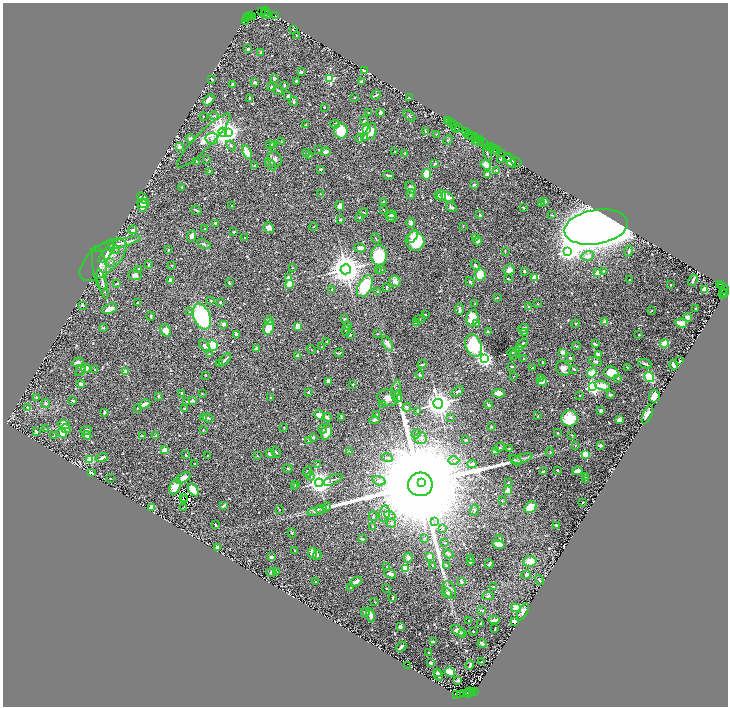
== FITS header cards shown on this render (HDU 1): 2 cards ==
NAXIS1  =                 1451
NAXIS2  =                 1408

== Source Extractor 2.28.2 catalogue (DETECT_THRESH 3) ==
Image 1451 x 1408 px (HDU 1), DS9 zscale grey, zoomed out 1/2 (1 PNG px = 2 x 2 image px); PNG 730 x 708 px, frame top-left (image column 2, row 1407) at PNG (3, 3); each listed source drawn as its Kron ellipse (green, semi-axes under 4 px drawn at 4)
Background 1.38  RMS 0.017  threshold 0.0504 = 3 sigma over >= 5 px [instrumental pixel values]
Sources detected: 831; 69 cannot appear on this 1/2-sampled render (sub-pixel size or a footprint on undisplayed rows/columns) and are neither listed nor drawn; of the other 762, the 500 brightest by FLUX_AUTO listed and drawn (262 fainter detections omitted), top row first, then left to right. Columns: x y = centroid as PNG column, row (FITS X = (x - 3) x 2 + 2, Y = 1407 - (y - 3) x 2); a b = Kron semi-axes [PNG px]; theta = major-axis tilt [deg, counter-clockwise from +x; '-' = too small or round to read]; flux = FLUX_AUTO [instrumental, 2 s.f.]
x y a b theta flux
266 10 3 1 - 56
261 11 2 1 - 28
266 13 5 2 - 310
264 14 4 2 - 340
250 15 2 1 - 23
275 15 2 1 - 110
252 16 3 2 - 84
247 17 2 1 - 39
250 17 2 1 - 110
246 19 2 1 - 52
245 21 2 1 - 46
293 30 2 1 - 2.5
296 35 2 2 - 2.6
248 49 3 2 - 5.1
261 52 3 2 - 9.4
364 71 3 2 - 9.2
301 72 3 2 - 11
275 78 3 3 - 7.4
212 79 3 2 - 2.8
330 79 3 3 - 340
296 81 2 2 - 4
361 81 3 2 - 11
255 82 3 2 - 26
232 85 4 2 - 6.1
284 85 3 2 - 4.6
272 87 4 3 - 9.4
278 90 5 2 - 6.7
376 95 5 2 - 4.9
288 96 4 2 - 7.6
355 97 2 1 - 2.3
409 97 2 1 - 41
249 98 3 1 - 3
209 100 6 4 46 22
294 102 4 3 - 8.3
324 107 2 2 - 3.1
368 113 3 2 - 2.1
381 113 3 3 - 11
214 116 5 3 - 6.2
409 116 7 2 -42 3.8
203 117 2 2 - 2.5
447 120 2 1 - 220
364 121 4 3 - 3.1
449 121 2 1 - 150
452 123 3 1 - 250
335 124 5 3 - 4.3
454 124 2 1 - 92
306 125 2 2 - 2.5
459 127 2 2 - 130
456 128 2 1 - 100
366 130 3 3 - 460
341 131 7 7 - 120
426 131 4 2 - 4.8
465 131 2 1 - 160
223 132 4 4 - 4200
371 132 8 5 81 32
229 133 4 3 - 1200
467 133 2 1 - 260
436 134 3 2 - 2.4
468 134 4 1 - 250
470 135 3 1 - 290
472 135 2 2 - 270
365 137 3 3 - 3.3
212 138 6 5 - 10
360 138 4 3 - 5.9
476 138 4 2 - 610
190 139 4 3 - 9.3
479 139 4 1 - 93
448 140 5 3 - 4
204 141 37 8 45 97
476 141 2 1 - 110
477 141 2 1 - 190
282 142 3 2 - 3
481 142 2 1 - 250
483 142 2 1 - 140
274 144 3 3 - 9
231 145 5 4 - 5.1
270 145 4 3 - 6
490 146 3 1 - 220
179 147 3 3 - 18
489 148 2 1 - 36
493 148 3 1 - 210
319 149 3 2 - 3.2
494 150 4 1 - 290
497 150 4 2 - 640
395 151 2 2 - 2.7
247 152 7 3 -65 50
306 152 3 2 - 8.6
326 152 5 4 - 11
501 153 3 1 - 260
404 154 3 2 - 3.9
487 154 7 3 -77 4.4
309 156 3 2 - 4
508 157 4 2 - 270
275 159 8 7 - 18
501 159 3 2 - 5.6
207 160 4 2 - 2.2
196 161 3 2 - 3.5
510 161 8 4 -55 65
516 162 6 1 -34 52
270 164 7 4 -54 9.1
435 164 3 2 - 7.9
255 165 3 2 - 2.8
486 165 5 4 - 37
320 169 3 3 - 3.7
209 171 3 2 - 2.6
497 171 4 3 - 5
426 174 5 4 - 74
487 174 4 3 - 7.4
388 175 5 2 - 6.8
474 185 2 2 - 21
182 187 4 2 - 2.2
411 188 6 4 -56 17
321 194 4 3 - 3.9
411 194 5 3 - 5.5
442 195 5 4 - 54
439 196 2 2 - 8.6
447 197 7 4 -29 26
143 198 6 4 -50 3.8
544 201 3 2 - 8.1
383 202 3 3 - 4.6
143 203 6 4 -7 44
542 204 3 2 - 10
143 205 6 4 83 70
232 206 2 2 - 4.6
340 206 5 3 - 26
451 207 6 3 -35 7.4
523 208 3 2 - 2.5
383 209 2 2 - 3
196 210 5 2 - 6
363 212 4 2 - 3.3
392 215 5 3 - 4.7
480 215 2 2 - 14
552 215 4 2 - 2.3
391 217 6 4 -32 9.6
359 218 3 2 - 3.9
340 220 3 2 - 5.7
215 223 2 2 - 19
411 223 4 3 - 11
463 226 3 2 - 2.3
313 227 4 2 - 2.4
596 227 32 17 10 17000
269 228 5 5 - 15
205 229 3 2 - 3.1
133 230 4 3 - 18
234 232 2 2 - 6.5
192 236 5 3 - 20
413 236 7 3 59 18
475 237 3 2 - 2.2
245 238 2 2 - 2.6
376 238 5 2 - 2.4
415 241 10 9 - 130
478 241 4 3 - 15
116 244 25 3 15 29
204 244 7 4 -25 5.9
360 248 6 4 -11 13
115 249 5 3 - 4.8
168 250 3 2 - 3.6
629 251 6 3 73 7.2
505 252 4 2 - 2.2
567 252 4 4 - 970
107 253 12 4 51 14
379 255 10 8 -90 180
588 256 6 4 11 21
103 260 28 14 40 59
110 262 3 3 - 3.2
148 265 3 2 - 4.5
171 265 3 2 - 2.7
475 265 5 4 - 5.6
100 268 23 7 -81 29
292 268 2 2 - 2.5
138 269 4 3 - 10
346 269 5 5 - 8200
378 270 3 2 - 2.9
381 270 3 3 - 2.4
509 270 6 5 - 16
524 271 2 2 - 7
604 271 3 3 - 3.6
598 273 3 2 - 77
480 274 6 5 - 63
135 275 7 5 -10 13
288 278 3 3 - 21
535 278 3 2 - 130
508 279 2 2 - 3.9
629 280 2 2 - 2.3
693 280 6 2 62 12
170 281 3 3 - 15
395 281 6 5 - 14
470 282 5 3 - 5.3
229 283 3 2 - 5.3
103 284 15 4 -74 12
117 284 3 2 - 6.4
290 284 4 4 - 96
719 284 2 1 - 1500
671 285 2 2 - 2.3
722 285 4 2 - 190
365 286 11 6 63 150
387 288 4 2 - 5.4
725 289 4 2 - 480
332 290 3 2 - 6.8
705 290 4 3 - 34
378 291 3 2 - 2.5
724 292 2 2 - 600
723 294 4 2 - 530
497 298 2 2 - 2.4
211 301 2 2 - 4.3
220 302 3 3 - 6.6
137 303 3 3 - 4.6
475 304 3 2 - 6
538 304 2 2 - 2.2
82 305 3 2 - 12
529 306 3 2 - 3.3
110 309 8 4 22 33
459 309 6 2 -90 13
696 309 3 2 - 4.3
651 311 2 2 - 2.5
189 312 3 3 - 2.5
425 315 2 2 - 3.1
151 316 4 2 - 3.7
202 316 13 8 -68 440
688 317 4 3 - 8.4
472 318 8 6 80 77
345 319 2 2 - 9.4
420 319 5 2 - 3.3
269 321 4 4 - 17
605 322 2 2 - 53
417 323 2 2 - 36
681 323 6 3 -12 45
223 324 3 3 - 15
477 324 3 2 - 9.2
576 324 4 3 - 3.7
347 325 4 3 - 2.5
298 326 4 3 - 32
103 328 4 3 - 3.7
268 328 7 5 67 54
523 328 5 3 - 5.8
166 330 6 5 - 37
346 330 5 3 - 4.5
488 332 4 2 - 4.2
524 332 4 3 - 10
236 334 3 2 - 14
350 334 4 3 - 5.3
378 334 4 3 - 2.4
639 335 2 2 - 4.3
327 342 3 2 - 2.9
387 344 8 4 -60 28
523 344 7 3 44 6.4
595 344 4 2 - 6.5
664 344 4 4 - 40
213 345 5 5 - 150
205 346 7 4 -53 14
474 346 12 8 -68 240
576 346 4 3 - 3.7
322 347 2 2 - 2.2
256 348 2 2 - 22
311 349 4 2 - 2.3
519 349 4 3 - 26
563 352 4 3 - 15
339 353 5 2 - 5.1
512 353 4 2 - 2.4
209 354 3 3 - 5.6
515 354 7 3 56 4.2
598 355 3 3 - 21
297 356 2 2 - 13
570 358 3 2 - 6.2
485 359 4 4 - 1200
524 359 2 2 - 6.4
225 360 7 2 49 9.3
680 361 2 2 - 20
78 362 6 3 19 9.9
595 362 7 4 -18 7.2
219 363 3 2 - 3.2
542 363 3 2 - 3.4
422 364 5 2 - 4.9
645 364 7 2 -18 11
673 365 5 2 - 26
512 366 3 2 - 4.7
627 367 2 1 - 2.7
86 368 5 3 - 19
532 368 2 2 - 5.4
563 368 8 6 -56 21
95 369 3 2 - 3.5
574 369 4 2 - 4.2
81 370 6 3 53 5
126 372 2 2 - 59
592 373 5 4 - 51
611 373 7 6 - 67
206 375 2 2 - 4.6
420 375 4 3 - 3.5
514 376 2 1 - 2.2
649 377 5 4 - 110
618 378 3 3 - 4.6
541 379 3 3 - 6.8
328 381 3 2 - 14
542 382 5 3 - 30
81 384 4 3 - 14
353 385 2 2 - 3.2
602 386 7 4 -17 40
593 387 4 3 - 1000
396 390 10 4 78 8.5
457 391 7 3 34 6.7
308 392 2 2 - 3.7
182 393 3 2 - 8.8
499 393 6 4 -4 30
202 394 2 2 - 2.4
580 395 2 2 - 2.7
610 395 3 3 - 4.3
158 396 2 2 - 5.2
398 396 6 3 81 5.8
654 396 6 5 - 45
37 397 3 2 - 4.4
271 398 3 3 - 2.8
388 398 10 8 -19 24
73 400 3 2 - 3.9
187 401 4 3 - 2.4
192 401 2 2 - 19
46 403 4 3 - 5.4
145 404 6 3 26 24
382 404 4 3 - 2.6
438 404 5 4 - 5200
489 405 4 3 - 6.3
407 407 5 4 - 5.4
28 408 4 3 - 9.2
137 408 2 2 - 4.5
185 408 3 2 - 3.9
601 410 3 3 - 9
417 411 3 3 - 3.2
104 412 3 2 - 5.9
376 414 2 2 - 2.2
320 415 5 4 - 35
647 415 10 4 68 18
538 416 4 2 - 2.5
204 417 3 3 - 2.6
327 417 5 3 - 13
341 417 4 2 - 4.2
451 417 2 2 - 2.5
208 418 5 2 - 5.3
569 418 8 8 - 100
374 420 5 3 - 8
619 420 3 3 - 11
64 424 6 4 -16 29
491 427 3 3 - 4.2
284 428 2 1 - 2.4
45 429 3 2 - 2.5
66 429 5 4 - 5.7
323 429 4 3 - 4.5
86 430 5 2 - 16
203 430 2 1 - 2.4
36 431 4 2 - 11
326 432 8 5 69 39
62 433 5 3 - 36
558 433 4 3 - 2.8
416 434 5 2 - 5.2
87 435 4 3 - 16
572 435 3 2 - 2.5
54 436 3 2 - 6.5
142 436 4 2 - 3.5
156 436 4 2 - 4.8
313 437 3 3 - 5.3
420 438 6 6 - 8.6
466 440 2 2 - 7.6
308 441 2 2 - 2.2
575 445 3 3 - 3.3
600 445 3 2 - 14
500 447 5 3 - 4.8
509 448 3 2 - 2.8
165 450 4 2 - 40
349 451 3 2 - 2.7
495 451 4 3 - 18
276 452 6 3 -62 3.8
550 452 4 2 - 2.5
270 454 4 3 - 14
585 454 3 3 - 240
186 455 3 2 - 4.4
208 455 2 2 - 3
257 456 3 3 - 2.7
387 457 5 4 - 5.4
102 458 6 3 20 15
522 458 11 4 19 11
90 460 3 3 - 84
515 460 7 4 -32 5.9
454 461 5 3 - 4.4
195 463 2 2 - 3.2
317 464 3 3 - 2.2
472 464 5 3 - 8
288 469 4 3 - 3.7
557 470 2 2 - 3.9
577 471 5 3 - 20
307 472 5 3 - 4.5
543 472 4 3 - 6.8
91 473 3 2 - 10
310 476 4 3 - 4
586 476 3 3 - 3.2
110 478 2 2 - 2.7
183 478 8 4 33 23
586 479 3 2 - 2.9
333 480 10 4 25 7.7
379 481 7 4 -19 9.2
421 482 2 2 - 44000
319 483 4 4 - 3200
508 483 3 3 - 2.9
420 484 12 12 - 220000
295 485 3 3 - 3.2
175 487 8 5 67 33
295 487 3 3 - 2.8
193 490 7 4 -56 82
508 491 3 3 - 120
183 498 2 1 - 4
185 500 2 1 - 3.1
502 501 3 3 - 3
583 502 2 2 - 4
224 506 4 2 - 8.7
327 506 4 4 - 5.1
152 507 4 3 - 42
184 507 3 2 - 2.2
530 507 7 5 39 83
279 509 2 2 - 2.4
321 509 5 3 - 6.4
474 510 6 2 66 2.5
315 511 8 3 16 7.7
384 513 8 5 77 11
390 515 6 3 -21 5.4
373 516 5 2 - 2.7
435 522 4 3 - 4
391 523 4 3 - 6.1
216 525 3 2 - 3.5
556 525 4 2 - 4.9
373 527 3 2 - 6.3
443 529 4 3 - 2.9
292 533 5 4 - 3.6
500 538 3 2 - 2.3
362 539 4 2 - 5.6
424 539 3 3 - 2.5
445 543 4 3 - 3
498 544 6 4 -13 25
218 547 3 2 - 16
295 551 3 2 - 3.3
312 553 6 3 -85 28
448 554 5 3 - 14
317 555 5 3 - 5.1
271 557 3 3 - 9.9
430 557 3 3 - 42
408 558 5 4 - 10
470 558 3 2 - 2.4
470 561 3 2 - 12
530 561 7 5 9 39
489 564 4 2 - 8.7
446 565 2 2 - 3
433 566 3 3 - 3.4
387 567 3 3 - 4.5
406 568 3 3 - 180
271 572 5 4 - 4.1
276 572 3 2 - 4.4
390 574 6 3 -23 13
526 575 5 3 - 5.8
540 580 5 3 - 5.5
461 581 3 3 - 6.8
316 582 2 2 - 2.6
356 582 6 3 33 20
350 587 3 2 - 3.8
493 587 2 2 - 2.6
387 589 2 2 - 2.2
449 590 9 6 -64 29
447 593 5 4 - 6.8
488 596 5 4 - 9.9
393 598 4 2 - 5.2
375 602 3 3 - 2.3
516 608 5 4 - 48
481 610 3 3 - 3.8
365 612 4 3 - 5.6
523 612 9 4 60 21
371 615 7 3 -81 27
494 620 5 3 - 14
468 621 2 2 - 2.7
514 621 4 3 - 9.8
480 624 2 2 - 3.5
400 627 3 3 - 12
495 628 2 2 - 3.1
458 631 8 4 -36 20
473 631 3 2 - 4.9
462 633 3 2 - 2.4
433 642 3 2 - 11
482 644 4 2 - 19
401 647 6 2 45 13
429 653 2 1 - 2.9
481 662 2 2 - 3.2
430 663 3 3 - 6.9
408 665 2 1 - 4.9
470 665 5 2 - 9
437 672 2 2 - 3.7
450 672 5 4 - 75
439 676 5 2 - 7.9
457 680 4 2 - 4.8
475 691 3 1 - 190
470 692 4 3 - 470
473 692 3 2 - 240
466 693 3 2 - 350
469 693 2 1 - 130
461 694 2 1 - 120
463 694 2 1 - 130
457 695 3 2 - 370
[262 fainter detections neither listed nor drawn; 69 sub-pixel or undisplayed-footprint detections neither listed nor drawn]